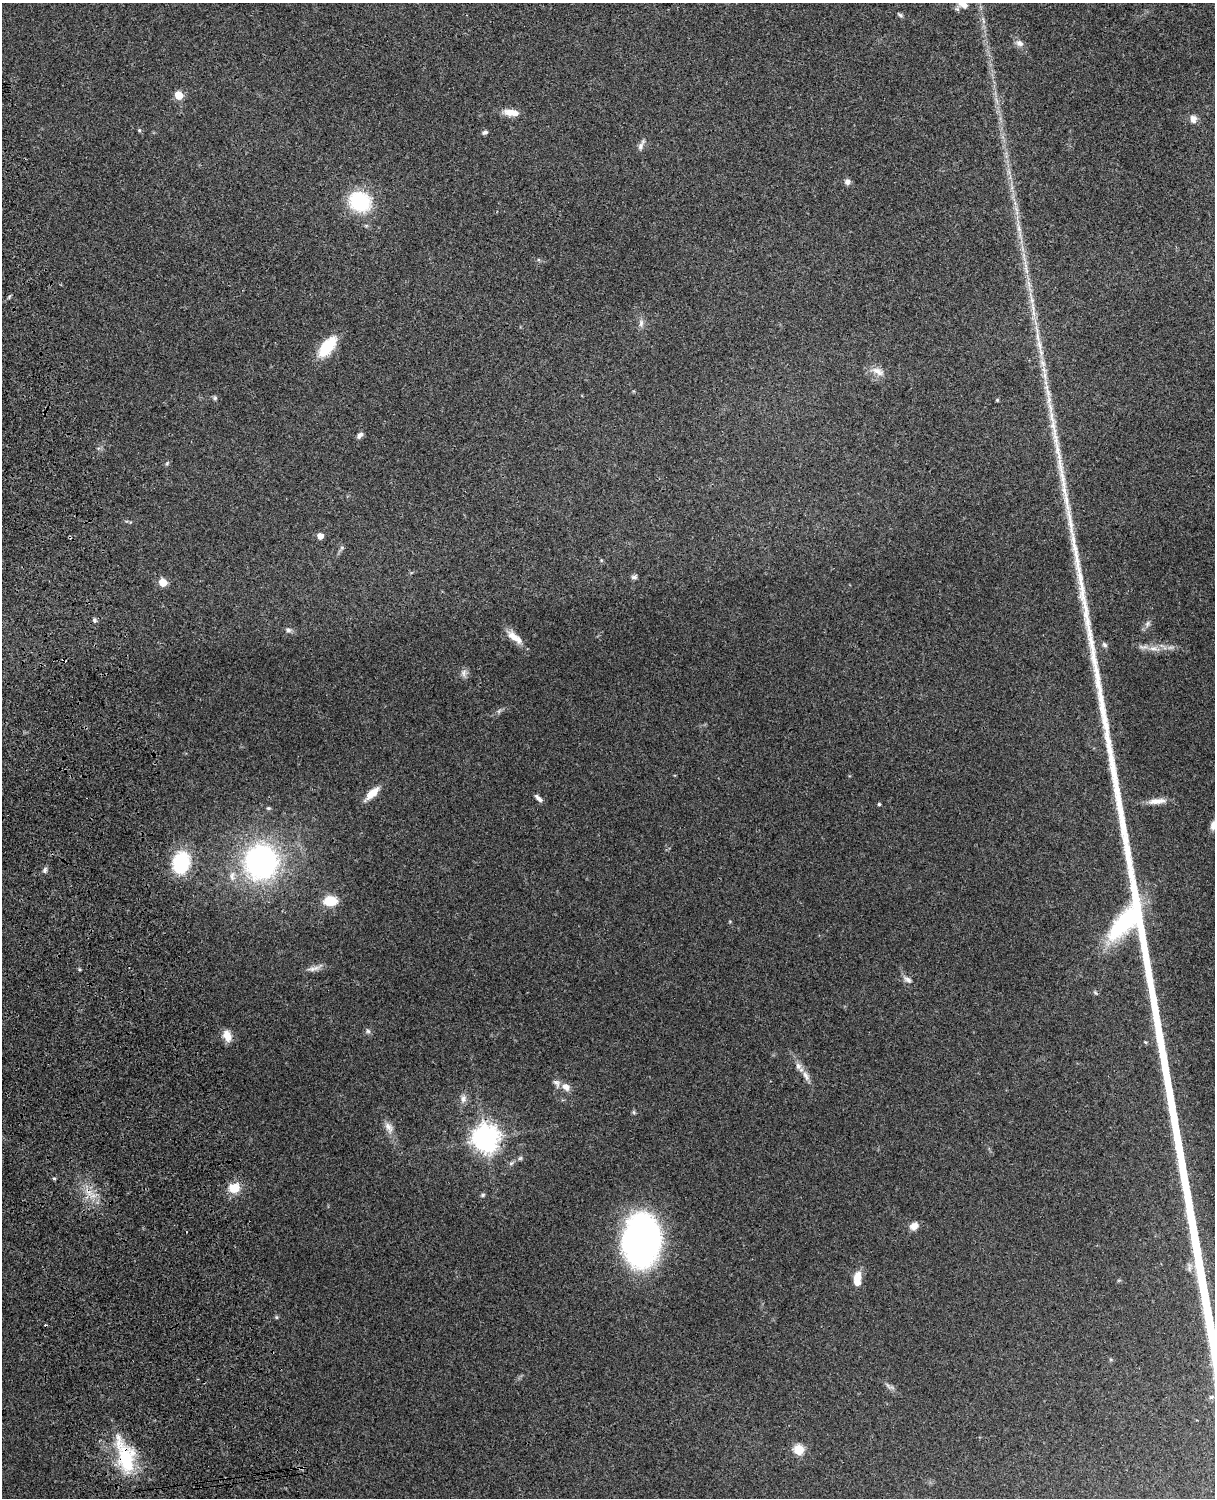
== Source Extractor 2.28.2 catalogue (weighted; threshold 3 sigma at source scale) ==
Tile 7 of 4 x 3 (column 3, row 2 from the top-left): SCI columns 2543-3755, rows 1659-3154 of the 5088 x 4927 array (HDU 1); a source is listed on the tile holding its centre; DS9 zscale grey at full resolution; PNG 1217 x 1500 px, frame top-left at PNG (2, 3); no overlay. Shown black and unused: <1% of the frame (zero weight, under 3 of 4 exposures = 6% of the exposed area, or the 3 px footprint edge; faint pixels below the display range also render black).
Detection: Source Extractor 2.28.2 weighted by HDU 2 'WHT'; one run over the whole footprint, this tile lists its part. Background 0.109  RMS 0.0066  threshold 0.0297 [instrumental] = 3 sigma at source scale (4.5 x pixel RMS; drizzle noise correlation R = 1.50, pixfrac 1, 0.05/0.05 arcsec/px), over >= 5 px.
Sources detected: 73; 1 inside a brighter object's white glare — not listed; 2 inside a brighter listed object's ellipse — not listed separately; the other 70 listed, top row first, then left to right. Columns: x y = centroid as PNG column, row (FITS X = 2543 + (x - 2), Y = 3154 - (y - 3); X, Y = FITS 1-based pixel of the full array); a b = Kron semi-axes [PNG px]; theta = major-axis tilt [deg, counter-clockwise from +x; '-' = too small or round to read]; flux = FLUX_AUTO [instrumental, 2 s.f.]
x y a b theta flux
965 5 6 6 - 2.4
900 15 8 4 -25 1.2
1019 43 10 8 -20 3.2
179 95 5 5 - 20
512 112 18 8 -5 7.8
1193 119 11 8 -88 3.3
139 130 5 4 - 0.76
485 132 7 5 21 1.6
641 145 17 6 65 2.6
847 182 8 7 - 2.5
360 201 26 23 -24 39
1019 228 11 6 -73 3
1026 269 23 4 -82 6
9 297 6 4 49 0.9
1032 300 13 6 -73 3.8
641 323 11 6 82 2.6
1038 337 19 6 -78 6.2
327 347 21 10 51 28
1042 363 13 7 -59 4.1
878 371 20 9 -25 5.6
1045 376 14 5 -83 3.8
215 398 6 6 - 1.1
997 400 4 4 - 0.8
360 435 9 6 47 2.3
167 463 7 4 46 0.95
320 536 5 5 - 5.8
342 547 6 4 -1 0.92
634 577 7 5 19 1.7
163 582 5 5 - 15
94 620 7 5 -65 1.5
1147 623 8 6 56 1.9
288 630 8 6 -19 1.9
515 637 24 9 -39 7.8
1104 645 7 6 - 1.6
1153 648 14 6 4 4.7
463 673 12 7 83 2.8
372 793 21 8 44 8.4
539 798 10 4 -42 2.6
1157 801 23 7 5 6.5
879 804 4 4 - 0.83
268 808 6 5 - 0.96
1213 825 10 6 77 4.8
181 862 25 18 80 36
261 862 28 26 -90 160
45 870 7 6 - 1.7
232 876 15 6 89 3.8
330 901 12 8 3 18
314 968 22 5 13 3.9
79 969 5 4 - 0.7
908 979 12 6 -32 2.8
1095 992 6 4 -45 0.92
368 1031 6 6 - 1.4
227 1036 15 10 -68 6.7
1145 1042 5 4 - 0.8
806 1076 16 7 -64 4.3
566 1087 11 8 -41 4.8
463 1099 11 8 79 3.4
389 1127 18 9 -65 5.1
486 1138 9 9 - 650
520 1158 6 5 - 1.1
54 1178 5 3 - 0.8
234 1188 12 10 13 12
483 1195 6 5 - 1.1
914 1226 10 8 25 4.9
641 1240 36 26 -88 300
857 1277 13 9 64 7
276 1317 6 3 -71 0.76
890 1386 17 4 -27 2.1
799 1450 6 5 - 33
125 1456 49 21 -73 39
Overlapping masked pixels (flux is a lower limit): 2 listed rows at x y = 486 1138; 125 1456
Isophote crosses this tile's border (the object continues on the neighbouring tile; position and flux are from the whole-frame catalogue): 1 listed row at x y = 1213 825